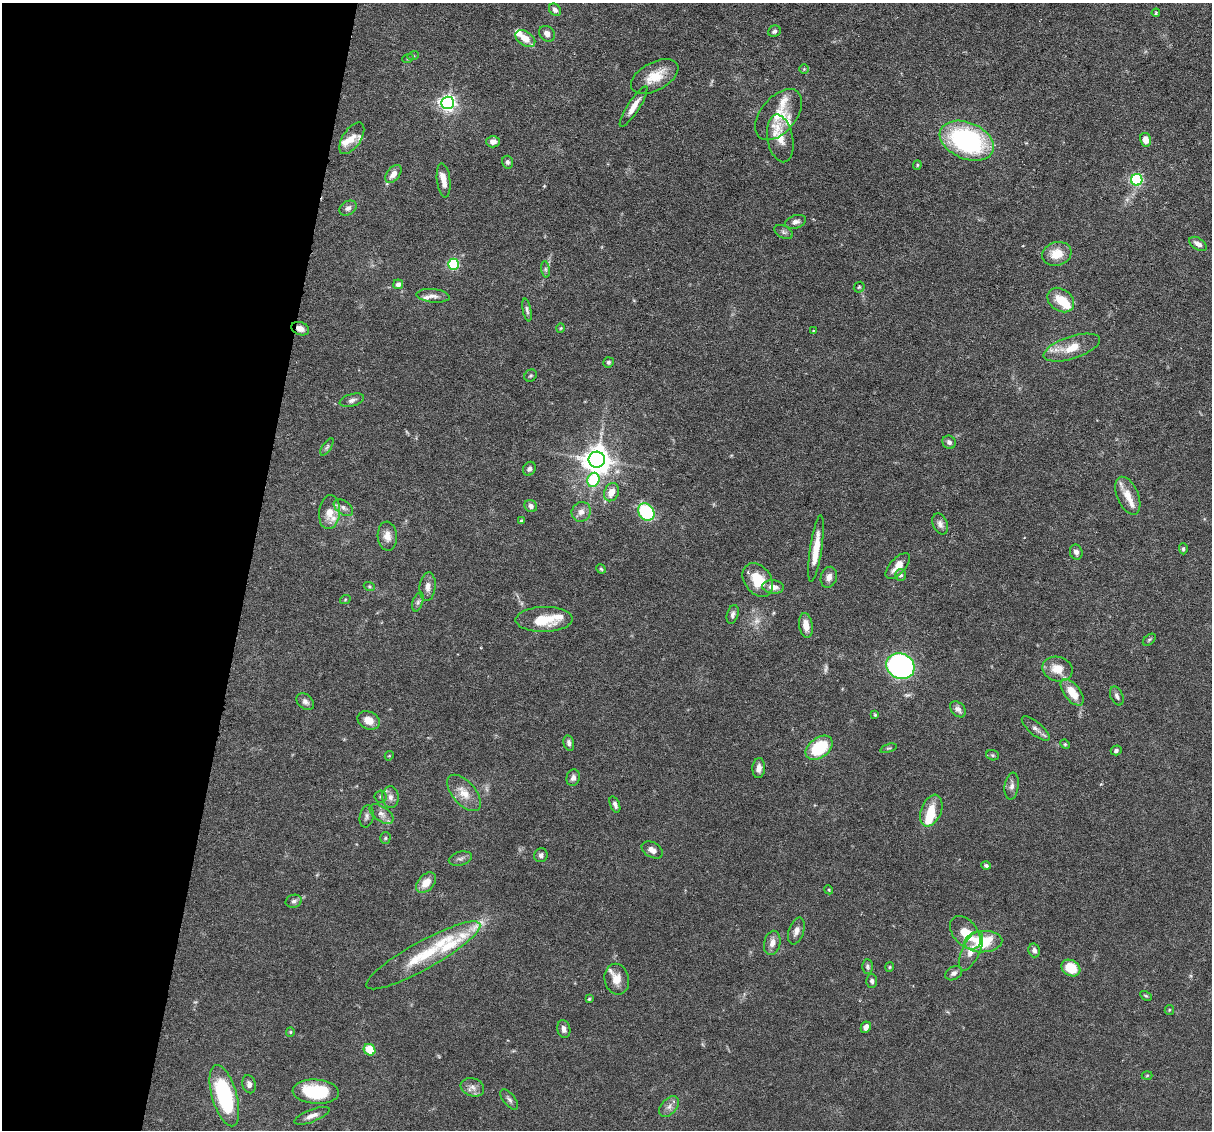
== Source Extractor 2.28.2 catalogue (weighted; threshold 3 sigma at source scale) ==
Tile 9 of 4 x 4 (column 1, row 3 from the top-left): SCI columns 1-1210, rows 1360-2487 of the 4839 x 4859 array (HDU 1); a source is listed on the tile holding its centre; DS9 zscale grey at full resolution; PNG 1214 x 1132 px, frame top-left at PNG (2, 3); each listed source drawn as its Kron ellipse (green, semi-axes under 4 px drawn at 4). Shown black and unused: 20% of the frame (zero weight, under 3 of 6 exposures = <1% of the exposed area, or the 3 px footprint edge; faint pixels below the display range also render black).
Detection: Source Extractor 2.28.2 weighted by HDU 2 'WHT'; one run over the whole footprint, this tile lists its part. Background 0.0627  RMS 0.003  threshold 0.0122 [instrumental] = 3 sigma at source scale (4.09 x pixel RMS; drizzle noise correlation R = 1.36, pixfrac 0.8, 0.05/0.05 arcsec/px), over >= 5 px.
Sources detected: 159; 2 too faint to see at this stretch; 2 inside a brighter object's white glare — neither listed nor drawn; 20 inside a brighter listed object's ellipse — not listed separately; the other 135 listed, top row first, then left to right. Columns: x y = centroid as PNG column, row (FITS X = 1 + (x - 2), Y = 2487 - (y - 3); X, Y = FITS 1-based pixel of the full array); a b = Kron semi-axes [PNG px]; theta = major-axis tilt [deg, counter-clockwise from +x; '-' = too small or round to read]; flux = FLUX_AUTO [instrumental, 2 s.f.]
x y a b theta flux
555 10 7 5 -51 0.99
1156 13 4 3 - 0.34
774 31 6 5 - 0.77
547 34 9 7 -42 1.5
525 38 11 7 -36 3.1
413 56 6 4 17 0.33
408 58 6 3 20 0.27
804 69 5 5 - 0.36
655 77 26 14 28 6
448 103 6 6 - 99
634 107 24 6 57 3
779 115 30 17 50 6.8
352 138 18 9 56 2.7
780 138 24 13 -79 4
1146 140 7 5 -77 2.5
967 141 28 18 -23 43
493 142 6 6 - 1.8
508 162 6 5 - 0.7
917 165 5 4 - 0.31
393 174 10 6 53 2
444 180 17 6 -83 3
1137 180 6 5 - 38
348 208 9 6 31 1.2
796 222 11 6 17 1.1
784 232 10 6 -26 0.75
1198 244 10 5 -32 1.5
1057 254 15 11 17 4.6
454 264 5 5 - 27
546 269 8 4 -82 0.55
398 284 5 5 - 1.2
859 287 6 4 44 0.39
433 296 16 6 -6 1.6
1061 300 14 11 -36 5.7
527 310 11 4 -78 0.7
561 328 5 3 - 0.26
300 329 9 6 -21 1.9
813 331 4 2 - 0.19
1072 348 29 11 18 6
608 362 5 5 - 0.53
530 376 6 5 - 0.52
352 400 12 6 16 1.1
949 442 7 6 - 0.95
327 447 10 4 57 0.6
597 460 8 8 - 340
529 469 7 6 - 0.82
593 480 7 6 - 19
611 492 9 7 65 3.2
1128 496 20 10 -67 3.4
531 506 6 6 - 1.1
343 508 11 6 -36 1.2
330 512 17 10 84 3.9
581 512 10 9 - 1.8
646 512 9 7 -52 20
522 521 4 3 - 0.65
940 524 11 7 -66 1.2
387 536 14 9 -85 2.3
816 548 33 6 82 5.7
1183 549 5 4 - 0.58
1076 552 7 6 - 1.1
898 566 16 8 48 3.1
601 569 5 4 - 0.38
901 575 6 5 - 0.79
829 577 11 8 74 1.6
758 580 18 13 -54 7.1
369 586 6 3 -19 0.36
428 587 14 8 85 1.9
773 587 11 7 -5 2.2
345 600 5 3 - 0.28
418 602 10 5 71 0.74
733 614 9 5 73 0.93
544 619 28 12 1 8.4
806 625 12 6 -81 2.9
1149 640 7 4 41 0.43
900 666 14 12 -27 85
1057 669 15 12 -19 4.3
1072 692 15 8 -53 5.4
1117 696 10 6 -65 0.91
305 702 10 7 -41 1
958 709 9 6 -45 1.4
875 715 3 3 - 0.31
369 720 11 8 -26 2.8
1036 729 17 6 -40 1.5
569 743 8 5 -75 0.86
1065 744 5 4 - 0.37
819 748 15 10 37 13
889 748 8 4 20 0.42
1116 750 5 5 - 0.67
993 755 6 5 - 0.46
389 756 5 3 - 0.25
759 768 10 6 85 1.5
573 778 8 6 77 1
1012 786 13 7 83 1.3
464 793 22 11 -49 4.1
381 797 6 6 - 0.48
390 797 11 8 -86 1.5
615 804 8 4 -69 0.94
931 811 16 10 68 6.2
381 814 13 7 -35 1.5
367 816 11 7 80 0.93
385 838 5 5 - 0.42
652 850 11 7 -30 1.6
541 855 7 6 - 0.83
460 859 12 6 15 0.96
986 865 4 4 - 0.49
426 883 12 8 48 3.3
829 890 4 3 - 0.25
294 901 8 6 15 0.81
796 931 14 7 72 1.7
965 933 19 12 -50 5.7
983 942 19 10 3 13
772 943 12 8 76 1.9
1034 950 7 6 - 1
971 951 21 9 65 3.5
423 955 65 14 29 13
867 966 7 5 -89 0.57
890 967 5 4 - 0.32
1071 968 10 7 -30 7.1
954 973 9 6 29 1
617 979 15 12 -78 3.2
872 981 7 5 -87 0.75
1146 996 6 4 -29 0.39
589 999 4 4 - 0.32
1169 1010 5 4 - 0.31
866 1027 6 5 - 1.7
564 1029 9 6 -76 1.2
290 1032 5 4 - 0.32
370 1050 6 5 - 6.7
1147 1076 5 3 - 0.31
249 1084 9 6 -77 1.3
472 1087 12 8 -19 1.6
316 1092 23 12 -4 16
224 1096 31 12 -74 30
509 1099 12 6 -51 0.95
669 1107 12 7 49 1.6
312 1116 18 6 21 1.8
Overlapping masked pixels (flux is a lower limit): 1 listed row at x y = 300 329